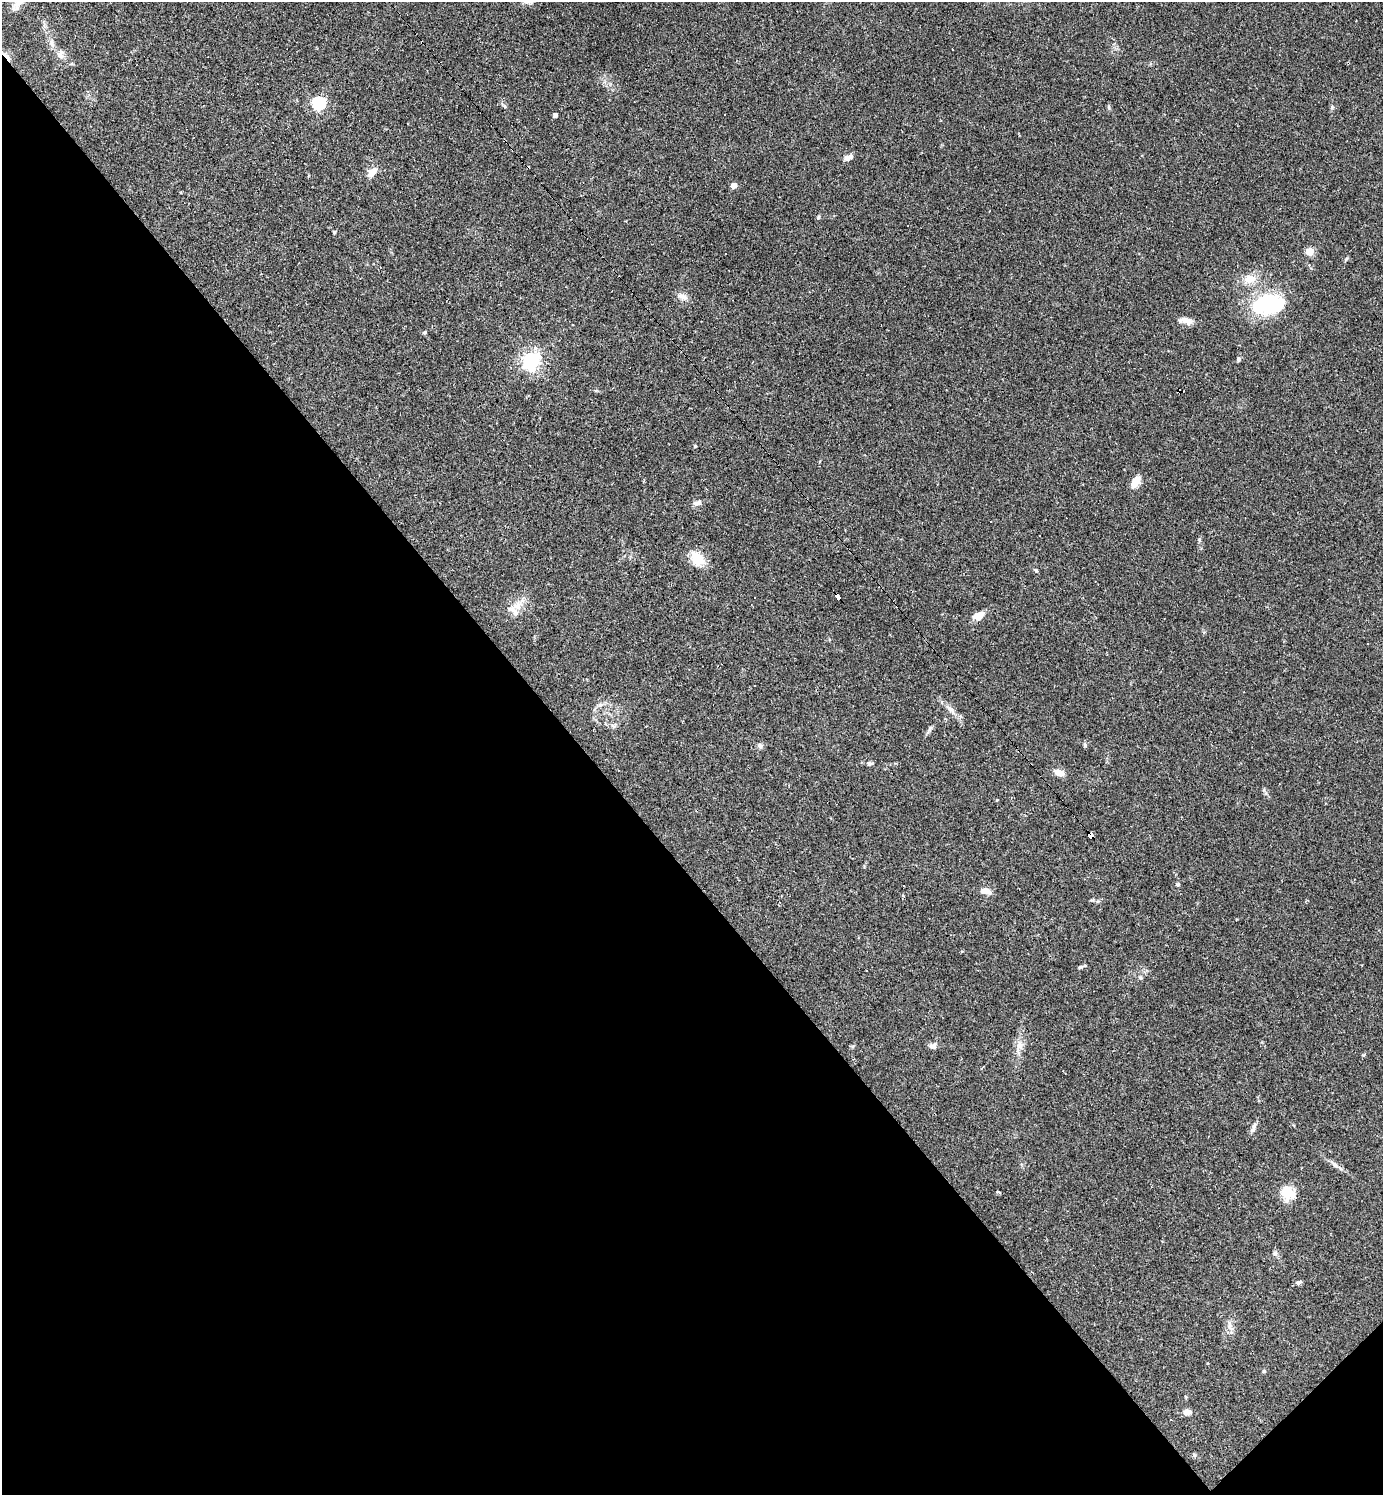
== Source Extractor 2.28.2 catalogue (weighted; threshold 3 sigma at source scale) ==
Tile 14 of 4 x 4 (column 2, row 4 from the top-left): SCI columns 1676-3056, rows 1-1493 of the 5971 x 5973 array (HDU 1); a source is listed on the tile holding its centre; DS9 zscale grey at full resolution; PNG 1385 x 1497 px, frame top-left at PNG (2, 2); no overlay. Shown black and unused: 43% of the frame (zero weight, under 2 of 3 exposures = <1% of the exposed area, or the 3 px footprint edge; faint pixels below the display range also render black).
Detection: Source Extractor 2.28.2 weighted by HDU 2 'WHT'; one run over the whole footprint, this tile lists its part. Background 0.0626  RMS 0.0058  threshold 0.0261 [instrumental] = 3 sigma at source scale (4.5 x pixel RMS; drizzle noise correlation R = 1.50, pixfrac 1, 0.05/0.05 arcsec/px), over >= 5 px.
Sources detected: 62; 7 cosmic-ray / hot-pixel residue — not listed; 1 inside a brighter listed object's ellipse — not listed separately; the other 54 listed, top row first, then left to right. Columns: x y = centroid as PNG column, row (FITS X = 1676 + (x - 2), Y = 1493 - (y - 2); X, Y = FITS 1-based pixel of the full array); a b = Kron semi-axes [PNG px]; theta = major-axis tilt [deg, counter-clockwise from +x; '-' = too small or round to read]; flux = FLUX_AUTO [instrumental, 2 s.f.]
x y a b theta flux
52 44 10 5 -63 2.2
60 54 12 9 73 3.2
7 56 18 4 -49 2.9
319 103 6 6 - 89
504 106 7 3 -53 0.9
555 115 4 4 - 2
848 158 9 6 21 3.2
372 172 12 7 49 5.2
734 185 5 5 - 4.2
819 217 6 3 70 0.69
334 232 5 4 - 0.56
1310 251 5 5 - 18
1250 279 18 12 22 7.3
683 297 14 8 -21 3.4
1267 304 35 17 12 56
1186 321 19 8 -15 3.9
424 332 5 4 - 0.77
1238 359 7 5 -71 1
531 360 6 6 - 230
511 367 4 3 - 0.49
695 446 4 3 - 0.53
1135 482 16 9 56 5.1
697 503 13 6 9 2.3
697 559 20 14 -58 11
1036 570 5 4 - 0.71
838 597 7 4 -52 55
517 606 12 9 17 5
978 615 13 8 27 5.7
600 705 6 4 -18 1
950 708 12 5 -43 2.7
613 726 6 6 - 1.4
1085 745 6 4 -73 0.82
760 746 7 7 - 1.5
869 763 7 5 -9 1.3
1059 772 12 7 -18 4.8
1090 836 6 4 -47 130
1178 884 5 4 - 1
985 891 14 7 -3 4
1080 967 7 4 24 0.9
867 971 3 3 - 5.4
1141 978 5 4 - 0.77
933 1046 10 7 21 2.1
1019 1046 13 8 57 4
1253 1127 16 5 65 2.2
1334 1165 10 6 -39 2.1
998 1192 5 3 - 0.67
1287 1193 17 14 -61 12
1275 1253 6 6 - 1.3
1299 1283 7 5 29 1.3
1229 1325 13 4 -87 2.3
1264 1371 5 4 - 0.67
1186 1397 4 4 - 0.65
1187 1412 8 6 9 3.5
1194 1455 6 5 - 0.91
Overlapping masked pixels (flux is a lower limit): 3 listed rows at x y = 7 56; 838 597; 1090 836
Unlisted compact peaks at least as high as the median listed source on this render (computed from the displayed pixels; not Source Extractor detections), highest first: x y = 1332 107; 929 730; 1346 259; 1264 790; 1363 1055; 1109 108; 1092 900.